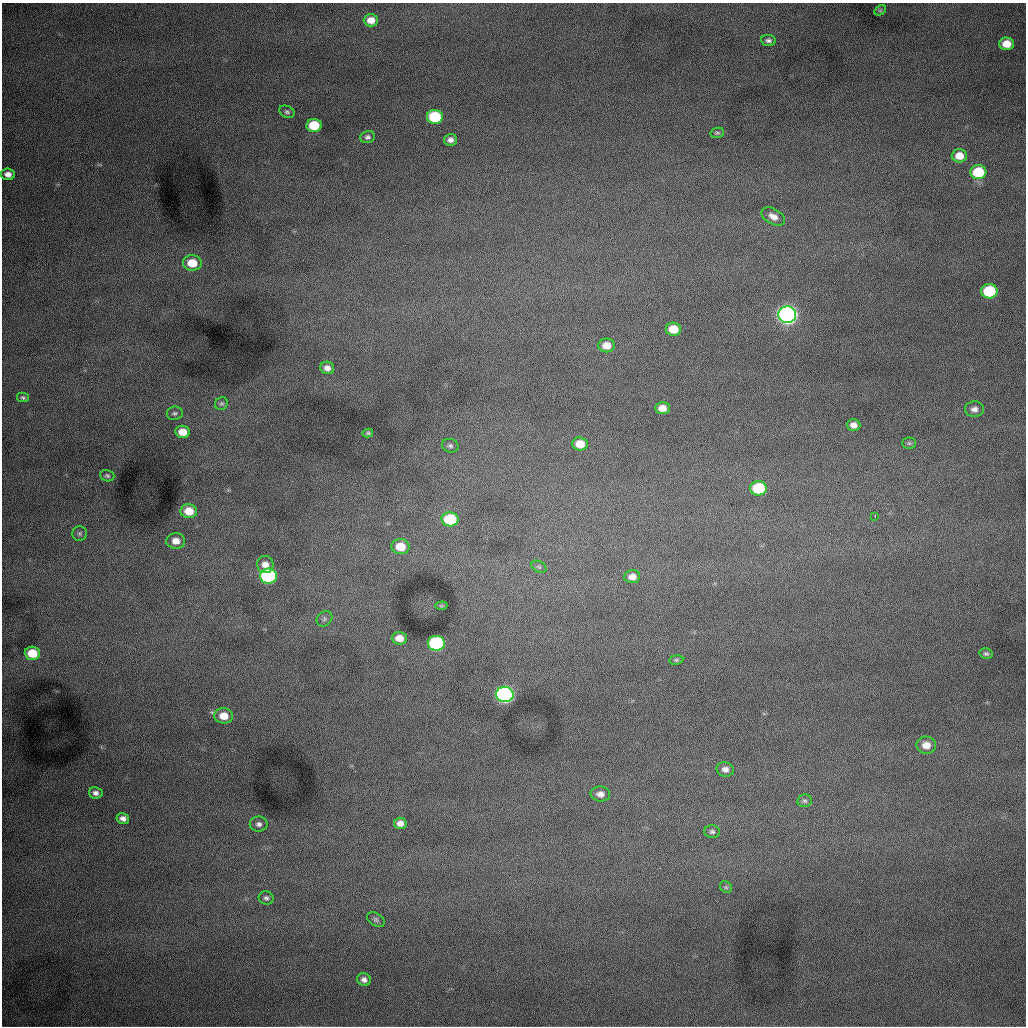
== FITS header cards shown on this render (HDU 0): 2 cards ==
NAXIS1  =                 1024 /fastest changing axis
NAXIS2  =                 1024 /next to fastest changing axis

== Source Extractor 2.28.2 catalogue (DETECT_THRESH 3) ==
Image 1024 x 1024 px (HDU 0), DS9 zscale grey, 1 PNG px = 1 image px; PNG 1028 x 1028 px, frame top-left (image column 1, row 1024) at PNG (2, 3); each listed source drawn as its Kron ellipse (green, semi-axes under 4 px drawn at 4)
Background 997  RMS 13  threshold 37.7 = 3 sigma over >= 5 px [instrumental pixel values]
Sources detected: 65; all 65 listed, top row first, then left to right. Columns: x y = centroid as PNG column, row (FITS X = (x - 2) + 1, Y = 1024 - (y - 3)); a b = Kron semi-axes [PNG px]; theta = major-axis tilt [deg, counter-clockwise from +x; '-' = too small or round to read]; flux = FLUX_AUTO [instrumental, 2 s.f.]
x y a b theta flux
880 10 6 4 29 1200
371 20 7 6 - 8900
768 40 7 5 -7 2500
1007 44 7 6 - 12000
287 112 8 5 -26 2000
435 117 8 7 - 59000
314 125 7 6 - 34000
717 133 7 5 12 1500
368 137 7 6 - 2400
450 140 6 5 - 3800
959 156 7 6 - 11000
978 172 8 7 - 42000
8 174 7 5 -5 5100
773 216 12 7 -29 6200
192 263 9 8 - 18000
989 291 8 7 - 60000
787 315 9 8 - 740000
673 329 8 6 -5 18000
607 345 8 7 - 10000
327 368 7 6 - 5000
23 397 6 5 - 1500
221 404 7 6 - 1800
662 408 7 6 - 8800
974 409 9 8 - 4300
175 413 8 6 8 2200
854 425 7 6 - 4800
183 432 7 6 - 12000
368 433 5 4 - 1500
909 443 7 5 -1 1500
580 444 8 6 -5 14000
450 446 8 6 -15 2300
107 476 7 5 -18 1900
759 488 8 7 - 51000
189 511 8 7 - 16000
875 517 3 2 - 480
450 519 8 7 - 51000
79 533 7 7 - 2400
176 541 9 8 - 8200
400 547 9 7 -7 19000
265 564 9 8 - 6200
539 567 8 5 -30 1700
268 576 8 7 - 190000
632 577 8 6 5 6400
441 606 6 4 6 1100
324 619 8 7 - 2300
399 638 7 6 - 9600
436 643 8 7 - 150000
32 653 7 6 - 20000
986 654 7 5 -12 1900
676 660 7 4 8 1400
505 694 8 7 - 460000
224 716 9 7 -8 12000
926 745 10 8 -1 9200
725 769 9 7 -14 4400
96 793 7 5 -11 3200
600 794 10 7 -6 5000
805 801 7 6 - 1900
123 818 6 5 - 3600
400 823 6 5 - 5500
259 824 9 7 0 3200
712 832 8 6 -2 2100
726 887 6 5 - 1300
266 898 7 6 - 2300
376 920 9 6 -33 2200
364 980 7 6 - 3300